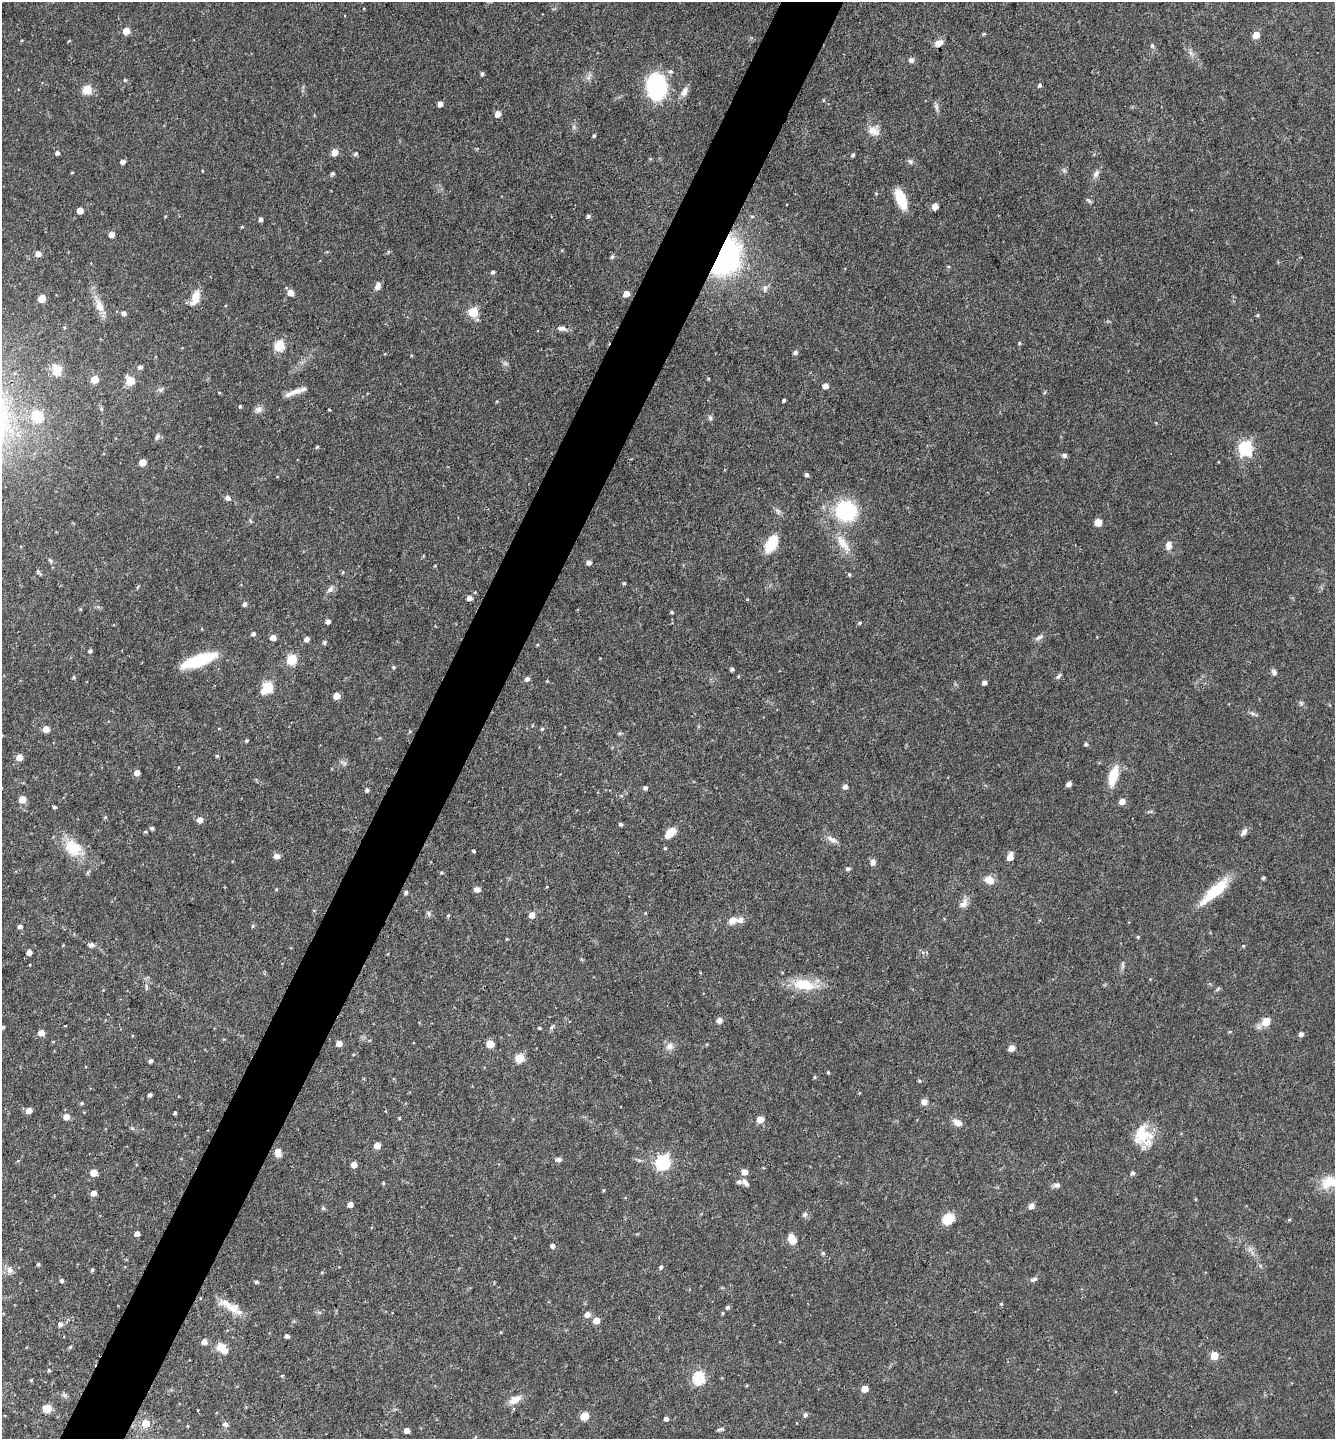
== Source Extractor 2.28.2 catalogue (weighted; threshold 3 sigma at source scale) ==
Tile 7 of 4 x 4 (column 3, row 2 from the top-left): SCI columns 2810-4142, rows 2874-4310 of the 5757 x 5746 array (HDU 1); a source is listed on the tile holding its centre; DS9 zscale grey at full resolution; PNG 1337 x 1441 px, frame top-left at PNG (2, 2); no overlay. Shown black and unused: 5% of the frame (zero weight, under 3 of 4 exposures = <1% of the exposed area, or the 3 px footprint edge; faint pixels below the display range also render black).
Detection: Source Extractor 2.28.2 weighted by HDU 2 'WHT'; one run over the whole footprint, this tile lists its part. Background 0.0911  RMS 0.0041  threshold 0.0186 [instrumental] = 3 sigma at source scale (4.5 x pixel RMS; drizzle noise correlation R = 1.50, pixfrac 1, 0.05/0.05 arcsec/px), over >= 5 px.
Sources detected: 261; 6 inside a brighter listed object's ellipse — not listed separately; the other 255 listed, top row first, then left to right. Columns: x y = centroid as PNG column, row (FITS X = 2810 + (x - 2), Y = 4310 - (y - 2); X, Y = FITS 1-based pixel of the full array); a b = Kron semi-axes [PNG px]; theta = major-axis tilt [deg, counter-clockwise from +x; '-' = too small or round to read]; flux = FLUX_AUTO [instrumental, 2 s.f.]
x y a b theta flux
126 31 5 5 - 6.6
984 34 5 4 - 0.51
1256 35 5 5 - 6.2
939 43 10 7 25 2.8
1152 45 6 4 -74 0.72
1191 53 7 5 -45 1.1
911 60 6 6 - 1.2
482 73 4 4 - 0.8
589 77 11 4 52 1.3
125 80 5 4 - 0.42
1040 85 5 4 - 0.82
656 87 19 14 -86 50
87 90 5 5 - 15
684 91 15 7 66 2.3
823 100 5 3 - 0.36
440 104 4 4 - 2.2
936 107 10 5 -72 1.2
498 114 5 4 - 3.6
873 131 16 11 -29 3.8
594 136 5 4 - 0.56
335 152 6 5 - 4
57 153 5 4 - 1.1
356 154 5 5 - 0.8
853 155 4 3 - 0.72
650 159 5 3 - 0.36
910 161 7 6 - 0.93
122 162 4 4 - 1.8
1064 170 7 4 -19 0.7
202 171 4 3 - 0.3
72 173 4 3 - 0.36
332 174 5 4 - 0.76
1096 174 11 7 60 1.8
901 199 20 8 -68 12
1088 200 8 5 -38 0.75
935 206 5 5 - 4.4
80 211 5 5 - 4.2
588 216 5 4 - 0.82
261 219 4 4 - 1.3
242 227 5 3 - 0.35
111 234 5 4 - 3.1
38 254 5 5 - 2.7
724 256 24 18 69 160
612 257 6 4 73 0.79
493 272 4 4 - 0.82
378 286 8 6 70 2.1
765 288 9 6 82 1.3
290 293 5 5 - 3.8
626 294 5 5 - 4.2
42 298 5 5 - 8.4
195 298 20 9 68 4.7
99 305 21 10 -66 5
473 312 6 5 - 17
124 313 5 4 - 1.7
1258 315 5 4 - 0.5
562 328 14 7 -7 1.8
1019 343 4 4 - 0.48
279 345 6 5 - 24
795 352 6 5 - 1.1
140 367 5 5 - 1.2
57 370 15 12 88 4.9
94 380 5 5 - 8.1
130 381 6 5 - 12
826 386 5 4 - 3.5
161 389 7 4 19 0.85
219 393 4 3 - 0.31
292 393 25 5 21 3.2
784 400 4 3 - 0.71
240 406 4 3 - 0.54
259 409 10 8 24 1.7
329 409 3 2 - 0.33
38 417 6 6 - 29
710 418 7 6 - 0.96
157 437 9 5 65 1
317 447 4 4 - 0.54
1246 448 7 6 - 63
1064 455 6 5 - 1.1
143 462 5 5 - 5.1
807 475 4 4 - 1.1
228 498 8 6 -10 1.3
846 511 20 17 -29 36
250 521 6 4 -71 0.48
1098 522 6 6 - 3.6
843 543 28 10 -55 6.6
771 544 17 9 61 13
1169 545 10 7 81 2.6
51 561 7 4 -32 0.68
589 562 5 4 - 1.7
38 572 8 4 -46 0.78
343 572 5 3 - 0.39
849 574 5 4 - 0.58
624 583 4 4 - 0.49
330 589 10 6 52 1.5
475 592 4 4 - 0.32
469 598 5 4 - 2.1
747 599 4 3 - 0.34
245 604 5 4 - 1.1
672 612 4 4 - 0.56
328 621 4 4 - 1.6
860 623 5 4 - 0.51
253 634 5 4 - 1.1
1039 637 12 5 36 1.4
273 638 5 4 - 3.4
306 639 5 4 - 2
324 642 4 4 - 0.85
90 651 5 4 - 0.89
292 659 6 5 - 25
199 660 37 11 19 20
393 667 5 4 - 0.53
732 669 4 4 - 0.91
1274 672 7 5 -53 1.4
738 676 4 3 - 0.33
1058 676 9 4 52 0.85
74 677 5 4 - 0.53
527 679 5 5 - 1.4
984 683 4 4 - 1.5
267 687 7 5 46 29
336 696 5 5 - 5.6
1301 703 6 5 - 0.75
1253 713 8 5 -31 1
46 729 5 5 - 4.7
542 729 5 4 - 0.54
619 733 5 4 - 0.56
246 741 5 4 - 0.55
1086 744 5 5 - 0.7
217 756 4 4 - 0.55
19 757 5 5 - 5.1
137 773 5 5 - 2.5
1113 776 24 9 75 9
1069 784 5 5 - 1.5
845 786 5 5 - 1.7
645 788 6 5 - 0.88
367 790 5 4 - 0.88
22 799 5 5 - 5.8
1122 801 5 5 - 3.4
54 807 4 4 - 0.75
105 817 5 4 - 0.46
200 820 6 5 - 2.6
621 824 4 4 - 0.79
152 828 5 5 - 0.68
145 832 5 4 - 0.47
1244 832 10 6 53 1.7
670 833 13 7 44 5.7
832 839 17 6 -26 2.3
73 848 25 19 -38 11
473 851 3 3 - 1
276 856 7 6 - 1.7
1010 857 6 5 - 3.9
873 862 8 6 85 1.7
848 869 6 5 - 0.78
441 872 4 4 - 0.47
1263 878 4 4 - 0.63
989 880 12 9 -27 3.6
276 889 4 3 - 0.36
477 890 7 5 -8 1.6
1214 891 43 11 42 15
406 892 5 5 - 0.85
963 903 15 8 58 2.7
429 914 8 3 -71 0.7
448 915 5 3 - 0.37
532 915 6 5 - 3.1
732 921 12 8 24 3.2
20 926 4 4 - 1.4
253 926 5 4 - 0.5
1138 937 4 4 - 0.46
507 939 4 4 - 0.36
91 945 6 5 - 1.4
1243 946 5 3 - 0.35
29 952 4 4 - 2.6
1123 964 11 4 86 0.97
803 984 30 15 -10 12
1218 989 8 3 45 0.55
719 1020 7 6 - 1.4
1266 1022 6 6 - 9.2
3 1027 4 3 - 0.46
552 1027 8 4 56 0.83
540 1028 4 3 - 0.52
41 1033 5 5 - 4
1301 1034 5 4 - 1.6
339 1043 5 4 - 3.3
490 1044 5 5 - 8.9
670 1046 10 9 - 2.2
1011 1048 5 4 - 4
520 1058 5 5 - 13
151 1061 4 4 - 0.96
828 1072 4 4 - 0.42
815 1077 5 4 - 0.5
150 1095 4 3 - 0.99
924 1102 7 7 - 1.8
81 1103 4 3 - 0.59
29 1111 5 5 - 3.5
175 1113 4 3 - 0.56
66 1117 6 5 - 3.8
399 1118 4 3 - 0.36
760 1119 5 5 - 5.4
957 1122 12 7 -30 2.7
132 1128 6 4 -42 0.58
1142 1135 24 21 -64 12
377 1145 5 5 - 4.1
278 1153 10 7 -88 2.7
558 1160 8 6 5 1.2
663 1162 7 6 - 77
354 1165 5 5 - 3.1
744 1172 5 5 - 3.4
94 1173 5 5 - 6.4
1133 1173 5 4 - 0.97
1333 1181 23 12 -19 7.3
745 1182 11 5 -50 1.5
383 1183 4 4 - 0.46
1056 1185 9 6 -4 1.3
603 1190 5 3 - 0.38
93 1193 5 5 - 3.2
350 1205 5 4 - 2.1
1031 1206 7 6 - 1.9
323 1208 5 5 - 0.68
805 1214 8 7 - 1
948 1219 10 8 33 11
1289 1220 4 4 - 0.52
137 1234 5 4 - 2.1
792 1239 12 8 -66 4.2
553 1246 5 4 - 1.5
823 1253 5 4 - 0.63
38 1264 4 4 - 0.64
661 1267 5 4 - 0.83
10 1270 9 8 - 2.1
92 1270 4 4 - 0.6
1034 1279 11 5 21 1.1
62 1281 4 4 - 0.78
256 1282 4 4 - 0.69
1001 1304 4 4 - 0.46
728 1307 4 4 - 0.83
233 1308 20 13 -12 6.2
723 1313 5 3 - 0.37
587 1314 6 5 - 2.6
596 1320 5 5 - 5
60 1324 6 5 - 1.6
287 1336 4 4 - 1.2
204 1342 5 5 - 2.7
70 1347 4 4 - 0.57
221 1347 11 10 - 3.8
1214 1356 5 5 - 8.1
49 1370 4 3 - 0.61
282 1376 4 4 - 0.37
699 1378 6 6 - 46
31 1380 4 4 - 0.42
747 1385 4 3 - 0.38
865 1389 5 5 - 4.9
515 1400 17 9 30 3.7
47 1408 5 5 - 13
805 1415 6 5 - 0.85
584 1416 5 5 - 12
666 1419 4 4 - 1.4
145 1423 6 5 - 7.7
225 1424 8 6 -1 1
721 1429 8 5 10 0.86
407 1430 4 4 - 2.8
Overlapping masked pixels (flux is a lower limit): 1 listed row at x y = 724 256
Isophote crosses this tile's border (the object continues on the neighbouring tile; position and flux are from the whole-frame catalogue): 1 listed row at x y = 1333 1181